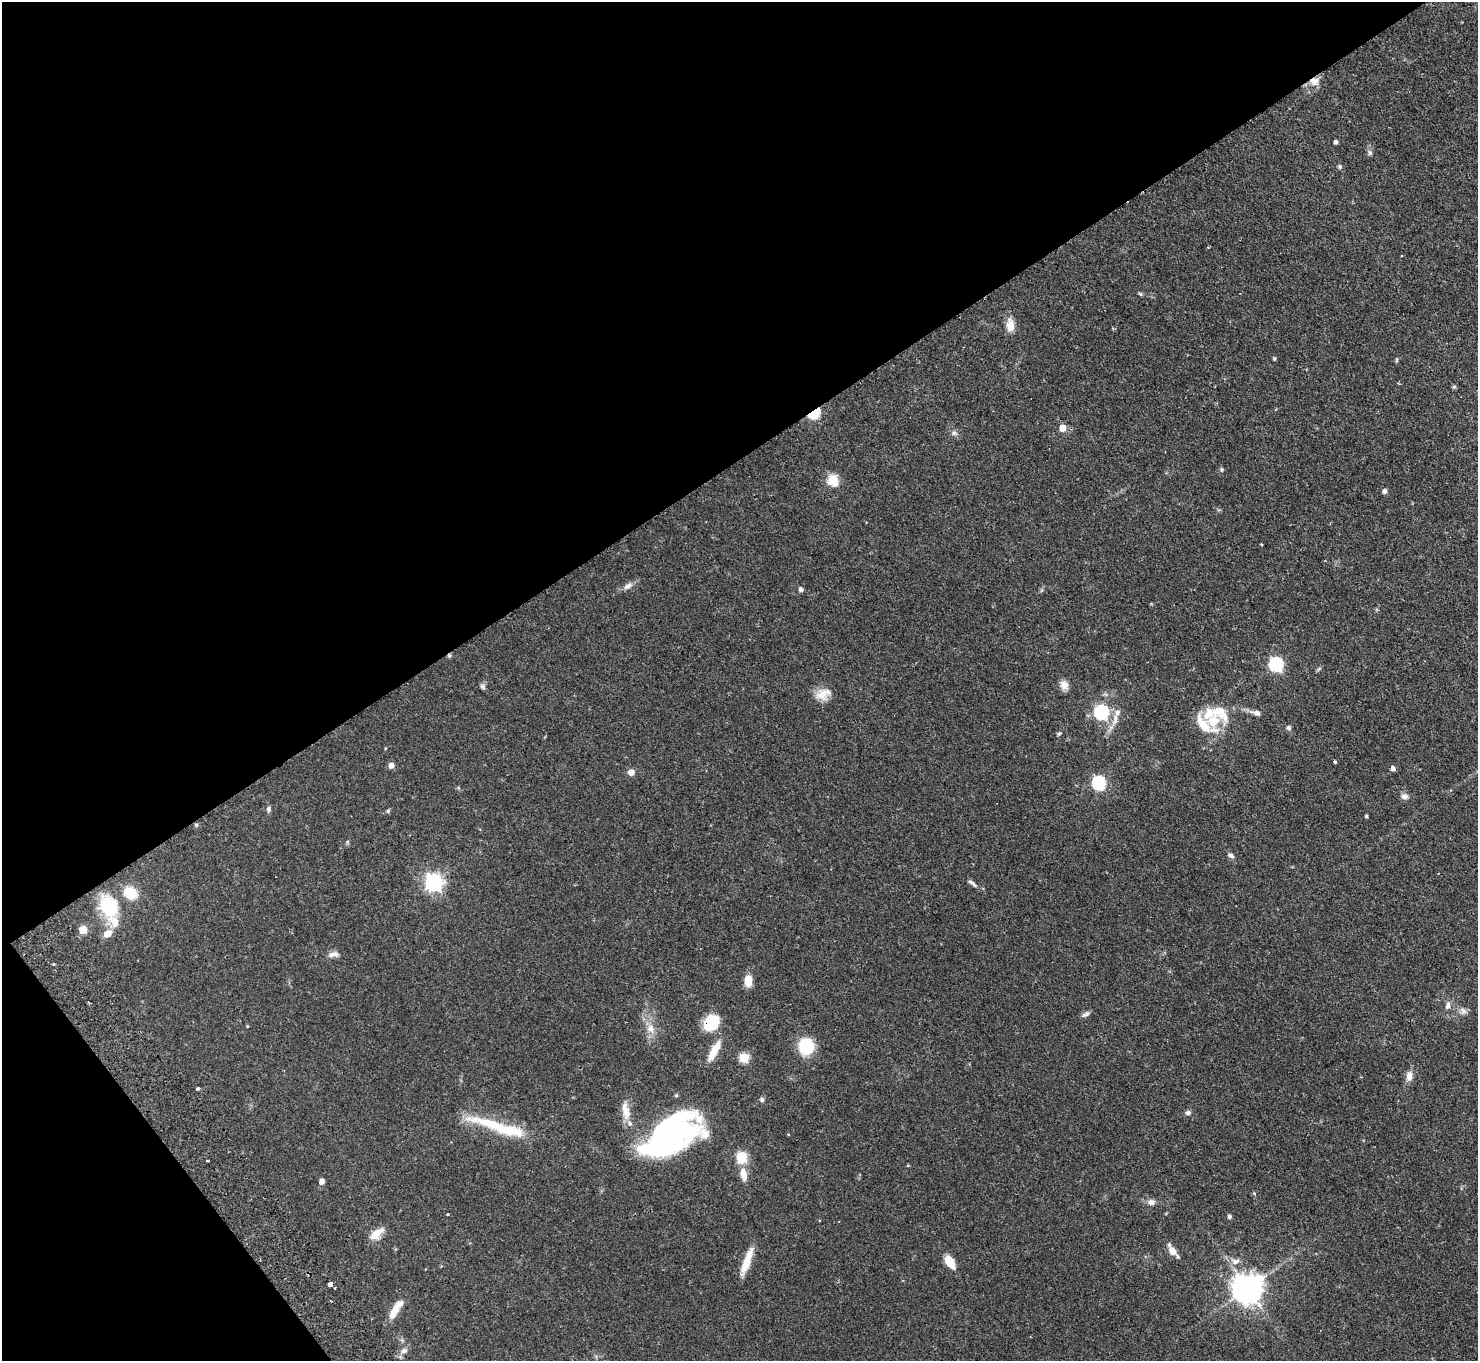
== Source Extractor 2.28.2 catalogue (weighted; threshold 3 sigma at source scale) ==
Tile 5 of 4 x 4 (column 1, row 2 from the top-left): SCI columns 49-1524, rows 3056-4414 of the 6001 x 5970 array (HDU 1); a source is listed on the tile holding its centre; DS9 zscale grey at full resolution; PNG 1480 x 1363 px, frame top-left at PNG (2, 2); no overlay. Shown black and unused: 37% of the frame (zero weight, under 2 of 3 exposures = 3% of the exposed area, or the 3 px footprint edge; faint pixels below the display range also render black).
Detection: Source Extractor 2.28.2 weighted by HDU 2 'WHT'; one run over the whole footprint, this tile lists its part. Background 0.0556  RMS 0.0048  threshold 0.0216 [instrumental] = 3 sigma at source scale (4.5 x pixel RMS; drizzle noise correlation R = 1.50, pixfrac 1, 0.05/0.05 arcsec/px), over >= 5 px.
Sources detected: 89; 9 inside a brighter listed object's ellipse — not listed separately; the other 80 listed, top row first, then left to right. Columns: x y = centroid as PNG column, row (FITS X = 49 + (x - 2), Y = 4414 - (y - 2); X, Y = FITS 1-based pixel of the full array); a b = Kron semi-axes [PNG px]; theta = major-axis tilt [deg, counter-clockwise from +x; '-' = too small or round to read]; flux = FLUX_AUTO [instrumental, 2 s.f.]
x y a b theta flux
1314 81 12 11 - 4.2
1336 142 4 4 - 1.3
1370 153 8 6 89 1.1
1340 167 6 5 - 0.81
1141 294 6 4 -70 0.57
1010 325 17 10 -88 4.7
1274 359 4 4 - 0.66
1397 360 6 4 89 0.56
1454 387 6 4 0 0.64
814 413 6 4 35 56
1062 428 5 5 - 6.5
954 433 6 6 - 1.2
1221 470 7 4 -82 0.66
833 480 6 5 - 32
1385 491 5 4 - 1.7
1261 544 4 2 - 0.35
628 586 13 7 30 2.4
801 589 5 4 - 1.4
449 656 5 5 - 0.78
1276 665 6 6 - 76
1064 685 11 11 - 3.1
482 687 8 6 -47 1.1
823 694 22 14 25 6
1101 712 6 6 - 79
1256 713 13 7 -13 2.5
1115 719 17 7 82 4
1213 721 25 23 77 15
1289 728 6 5 - 1.1
1059 733 6 4 2 0.62
1335 762 4 3 - 0.95
391 765 5 5 - 2.9
1393 768 5 4 - 1.8
631 772 5 5 - 4.4
1099 783 6 6 - 65
1405 796 9 7 6 2
269 809 7 6 - 1.2
388 811 5 5 - 0.71
1366 816 4 4 - 0.61
1231 855 8 5 -26 1.3
434 882 7 7 - 180
972 883 15 5 -40 1.5
130 893 14 11 -35 12
109 906 30 22 -68 23
83 930 5 5 - 11
333 954 15 7 15 2.5
53 964 3 3 - 0.52
748 981 12 8 90 5.5
1448 1005 11 6 79 1.9
1463 1011 10 6 -53 1.7
1086 1014 11 5 35 1.5
711 1023 16 12 51 19
247 1026 4 3 - 0.35
651 1028 12 11 - 4.3
806 1047 16 15 - 16
714 1051 27 8 61 7.9
744 1058 5 5 - 24
1409 1076 14 8 81 3.2
198 1088 4 3 - 0.87
676 1096 5 4 - 0.65
762 1100 6 5 - 0.98
626 1111 21 11 -84 5.7
1188 1113 7 6 - 1.2
488 1123 63 12 -13 20
671 1135 61 33 34 110
741 1157 13 12 - 8.9
207 1161 3 2 - 0.44
743 1174 15 8 -79 5.1
322 1181 5 5 - 2.9
1254 1193 5 3 - 0.4
1151 1202 8 7 - 2.3
1229 1216 4 4 - 1.1
376 1234 20 9 38 5.4
1172 1251 10 8 -58 4.9
747 1261 33 7 69 8.8
1235 1261 13 8 3 2.9
950 1262 11 6 -55 11
330 1284 5 4 - 6.9
1247 1288 9 9 - 700
396 1309 26 7 57 7.1
404 1351 10 7 28 2.3
Overlapping masked pixels (flux is a lower limit): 5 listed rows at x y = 1314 81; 814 413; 449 656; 711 1023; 330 1284